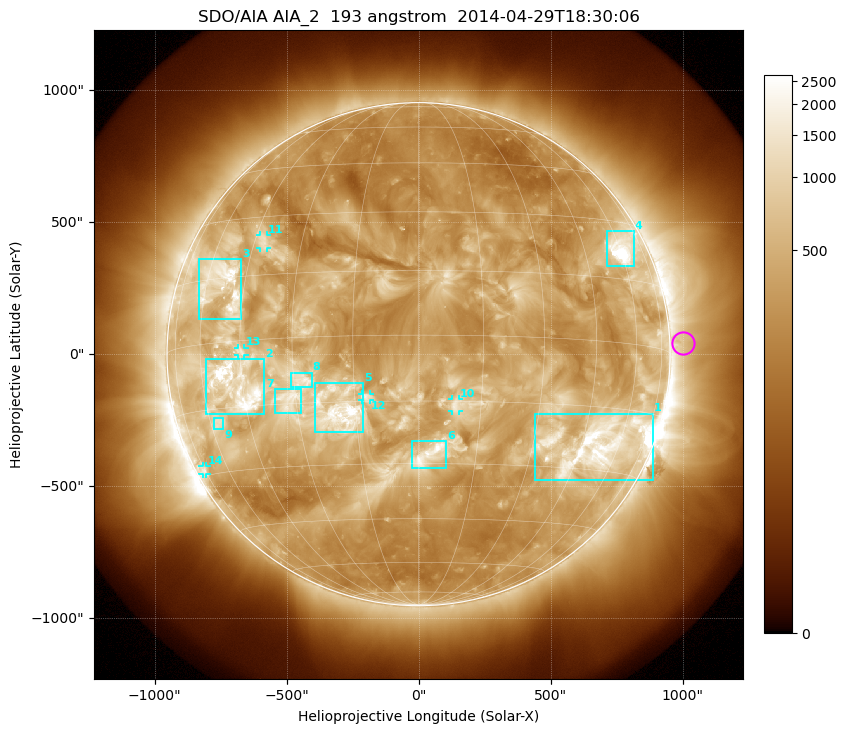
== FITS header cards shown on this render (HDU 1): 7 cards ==
TELESCOP= 'SDO/AIA'
INSTRUME= 'AIA_2'
WAVELNTH=                  193
WAVEUNIT= 'angstrom'
DATE-OBS= '2014-04-29T18:30:06.84'
CTYPE1  = 'HPLN-TAN'
CTYPE2  = 'HPLT-TAN'

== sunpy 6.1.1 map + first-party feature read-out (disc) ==
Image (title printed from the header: SDO/AIA AIA_2  193 angstrom  2014-04-29T18:30:06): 1024 x 1024 px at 2.4 arcsec/px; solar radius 953 arcsec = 397 px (full disc in frame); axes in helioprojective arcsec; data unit not stated in the header (colour bar unlabelled)
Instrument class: DISC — disc imager (sunpy class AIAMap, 193 A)
Bright regions (active regions / flare kernels): reference = the median radial profile (limb darkening/brightening removed); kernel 9 px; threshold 5 sigma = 826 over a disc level ~323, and >= 1.15x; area >= 12 px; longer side >= 10 px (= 24 arcsec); searched inside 0.97 R_sun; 14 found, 14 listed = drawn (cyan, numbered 1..; 5 of them under ~33 arcsec drawn as corner ticks so the feature stays visible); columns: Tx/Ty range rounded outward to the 5 arcsec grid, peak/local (2 s.f.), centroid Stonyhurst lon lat
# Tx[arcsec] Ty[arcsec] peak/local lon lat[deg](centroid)
1 440..890 -475..-225 14 +51 -24
2 -810..-585 -230..-20 14 -47 -10
3 -835..-670 130..360 10 -53 +14
4 710..815 330..465 23 +61 +23
5 -395..-210 -295..-110 7.7 -19 -17
6 -25..105 -430..-325 5.5 +3 -28
7 -545..-445 -225..-130 4.3 -32 -14
8 -485..-405 -125..-70 3.6 -28 -10
9 -775..-740 -285..-240 4.5 -57 -18
10 125..155 -215..-170 4.5 +9 -16
11 -600..-575 400..450 4.6 -42 +23
12 -215..-185 -175..-150 4 -12 -14
13 -685..-660 -5..25 4.4 -45 -3
14 -820..-805 -455..-425 4 -75 -29
Off-limb structures (1.02-1.3 R_sun): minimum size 162 px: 3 found; the strongest spans PA ~215..305 deg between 1.02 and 1.3 R_sun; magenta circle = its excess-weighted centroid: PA ~270 deg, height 1.05 R_sun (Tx ~1000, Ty ~40 arcsec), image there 1.5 x the reference